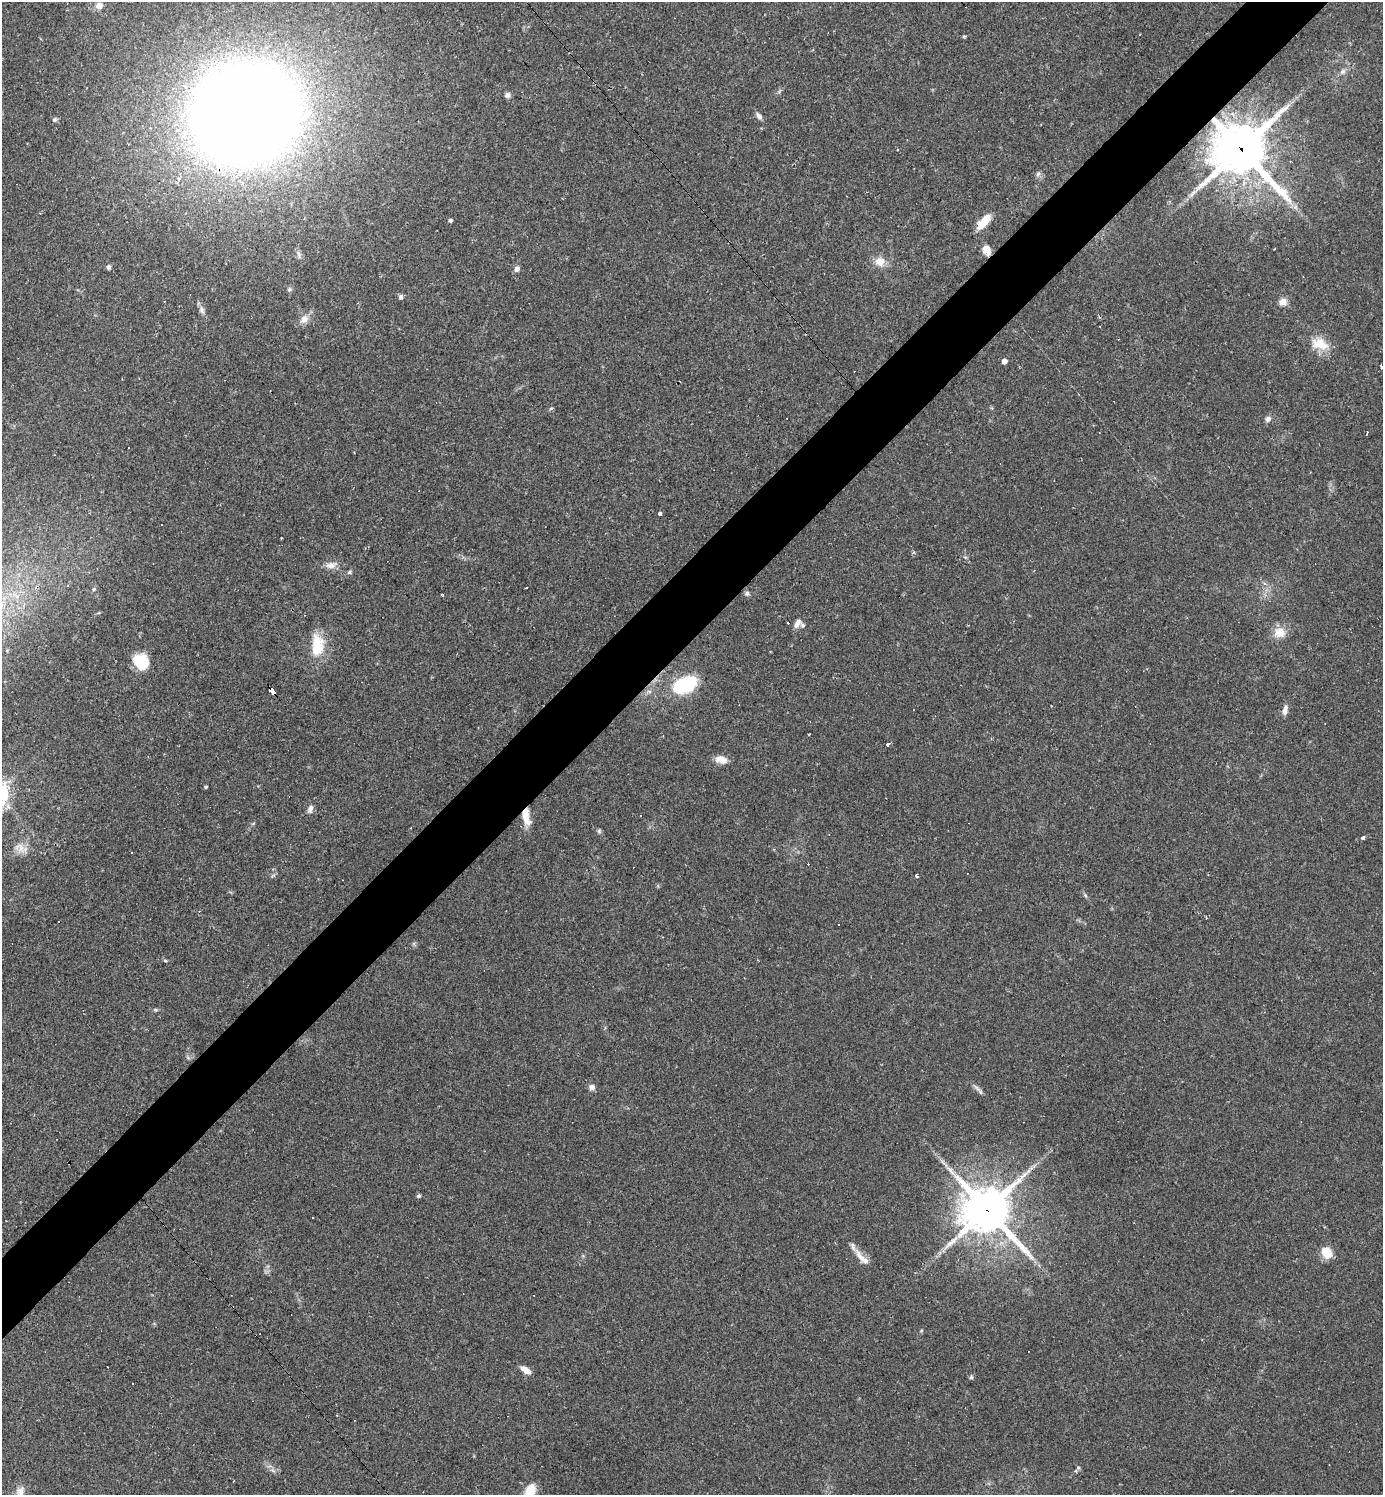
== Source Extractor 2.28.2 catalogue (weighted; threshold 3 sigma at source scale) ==
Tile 10 of 4 x 4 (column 2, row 3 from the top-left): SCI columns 1676-3056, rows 1494-2986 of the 5971 x 5973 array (HDU 1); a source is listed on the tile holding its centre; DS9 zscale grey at full resolution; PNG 1385 x 1497 px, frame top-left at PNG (2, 2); no overlay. Shown black and unused: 5% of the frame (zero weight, under 2 of 3 exposures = <1% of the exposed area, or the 3 px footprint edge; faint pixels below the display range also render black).
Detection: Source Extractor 2.28.2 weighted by HDU 2 'WHT'; one run over the whole footprint, this tile lists its part. Background 0.0626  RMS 0.0058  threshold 0.0261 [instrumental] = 3 sigma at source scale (4.5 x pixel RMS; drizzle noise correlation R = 1.50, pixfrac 1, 0.05/0.05 arcsec/px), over >= 5 px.
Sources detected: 92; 18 cosmic-ray / hot-pixel residue — not listed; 2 inside a brighter listed object's ellipse — not listed separately; the other 72 listed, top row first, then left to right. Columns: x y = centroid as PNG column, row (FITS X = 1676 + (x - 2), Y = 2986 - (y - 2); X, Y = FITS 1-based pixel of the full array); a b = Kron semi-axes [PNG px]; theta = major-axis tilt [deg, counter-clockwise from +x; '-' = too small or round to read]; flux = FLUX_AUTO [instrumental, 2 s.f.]
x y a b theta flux
99 6 8 8 - 4.3
964 37 5 4 - 0.67
1343 71 9 7 44 2.3
508 95 7 6 - 2
245 113 69 62 15 1600
759 116 10 6 -55 2.2
55 119 7 6 - 1.2
1241 149 19 17 -34 3000
1038 174 7 6 - 1.4
1295 207 7 6 - 1.8
450 220 4 4 - 1.3
984 222 19 8 48 11
986 249 9 8 - 6.3
880 261 13 12 - 6.4
109 267 6 5 - 1.5
517 269 7 6 - 2.5
289 289 7 6 - 1.2
401 297 7 6 - 1.5
1283 302 11 10 - 3.5
304 319 14 10 50 4.9
1320 344 25 16 -21 12
1004 361 4 4 - 3.8
1382 367 4 3 - 0.75
551 408 6 3 19 0.74
1268 419 7 6 - 2.3
1367 433 4 2 - 1.1
660 514 4 3 - 2.8
162 524 2 2 - 0.54
913 552 5 4 - 0.82
331 565 16 9 11 4.4
349 572 6 5 - 1.1
1265 583 5 5 - 1.5
68 586 3 3 - 1.7
94 589 5 4 - 0.79
747 593 7 6 - 1.5
442 595 3 3 - 0.84
1265 595 7 4 -89 1.5
788 623 3 2 - 0.88
797 623 12 7 57 3.3
1280 632 14 14 - 8.4
317 646 27 14 90 19
141 662 16 14 -52 18
685 685 28 15 24 41
272 691 6 4 -48 57
1285 710 13 6 77 3
888 745 3 3 - 8.3
721 759 14 8 -16 5.7
206 787 4 3 - 0.76
310 809 11 6 71 2.4
526 817 21 9 -80 9.2
599 831 6 5 - 1
1363 838 4 3 - 2.3
20 848 17 13 -38 6.5
916 876 4 3 - 1.2
1085 895 8 4 -55 1.1
58 921 2 2 - 0.44
838 924 3 2 - 0.6
165 961 5 3 - 0.68
155 1010 6 5 - 0.92
591 1087 8 8 - 2.3
976 1088 18 4 -43 2.2
419 1196 6 5 - 1
987 1210 17 15 -40 2600
1327 1253 12 10 -51 9.8
860 1257 23 8 -54 6.2
921 1331 5 3 - 0.57
107 1367 3 2 - 0.54
526 1370 13 6 -33 4.9
971 1377 6 5 - 1
1078 1467 6 5 - 0.85
530 1490 12 8 53 13
19 1494 28 10 61 6.7
Overlapping masked pixels (flux is a lower limit): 6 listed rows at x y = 245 113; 1241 149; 986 249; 272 691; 526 817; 987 1210
Isophote crosses this tile's border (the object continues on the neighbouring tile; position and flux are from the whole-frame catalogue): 3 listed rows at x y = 1382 367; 530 1490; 19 1494